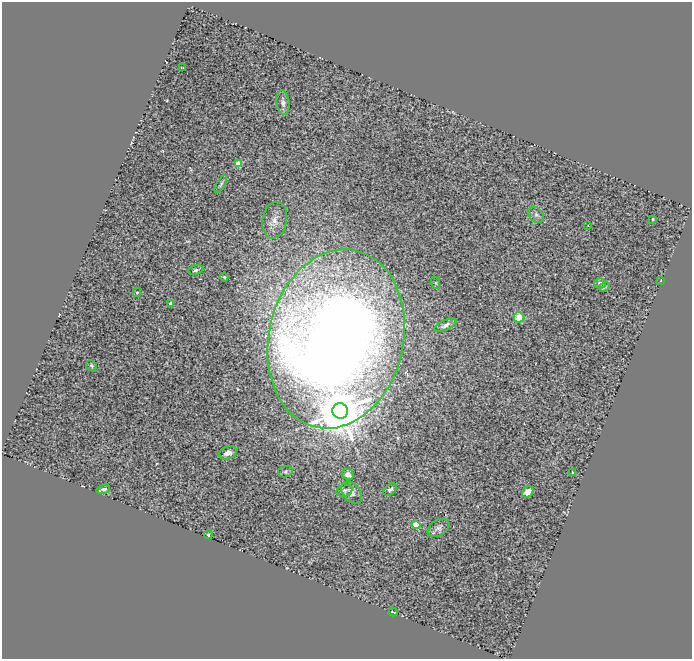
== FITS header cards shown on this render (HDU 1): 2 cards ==
NAXIS1  =                  690
NAXIS2  =                  657

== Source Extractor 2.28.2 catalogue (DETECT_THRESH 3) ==
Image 690 x 657 px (HDU 1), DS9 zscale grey, 1 PNG px = 1 image px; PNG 694 x 661 px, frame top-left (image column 1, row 657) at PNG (2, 2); each listed source drawn as its Kron ellipse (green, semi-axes under 4 px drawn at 4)
Background 0.843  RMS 0.16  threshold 0.476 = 3 sigma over >= 5 px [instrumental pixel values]
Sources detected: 34; all 34 listed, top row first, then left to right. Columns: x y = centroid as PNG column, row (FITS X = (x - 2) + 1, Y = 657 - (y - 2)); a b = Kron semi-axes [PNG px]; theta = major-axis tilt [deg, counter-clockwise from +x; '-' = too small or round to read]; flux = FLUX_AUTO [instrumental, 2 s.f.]
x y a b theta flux
182 68 3 2 - 8.1
283 102 12 6 -82 48
238 164 4 4 - 210
221 184 10 4 59 21
536 215 9 6 -46 35
653 219 3 2 - 14
275 220 18 12 81 110
588 225 2 2 - 6
196 270 8 4 13 23
224 277 4 4 - 15
661 280 3 2 - 4.8
436 283 6 4 -72 13
600 283 6 5 - 27
604 287 6 3 28 15
137 292 4 4 - 16
171 303 4 3 - 53
519 317 5 5 - 200
445 325 12 5 25 42
336 339 90 67 77 21000
91 365 6 5 - 18
340 411 8 7 - 57000
228 453 9 6 21 66
285 472 7 5 13 21
572 472 3 2 - 8
348 474 6 5 - 55
103 489 7 3 14 26
390 489 7 5 39 27
344 490 8 6 19 24
528 492 6 5 - 67
352 493 13 8 -51 54
416 525 4 4 - 280
438 528 12 8 32 44
208 535 4 3 - 16
393 612 4 2 - 7.6